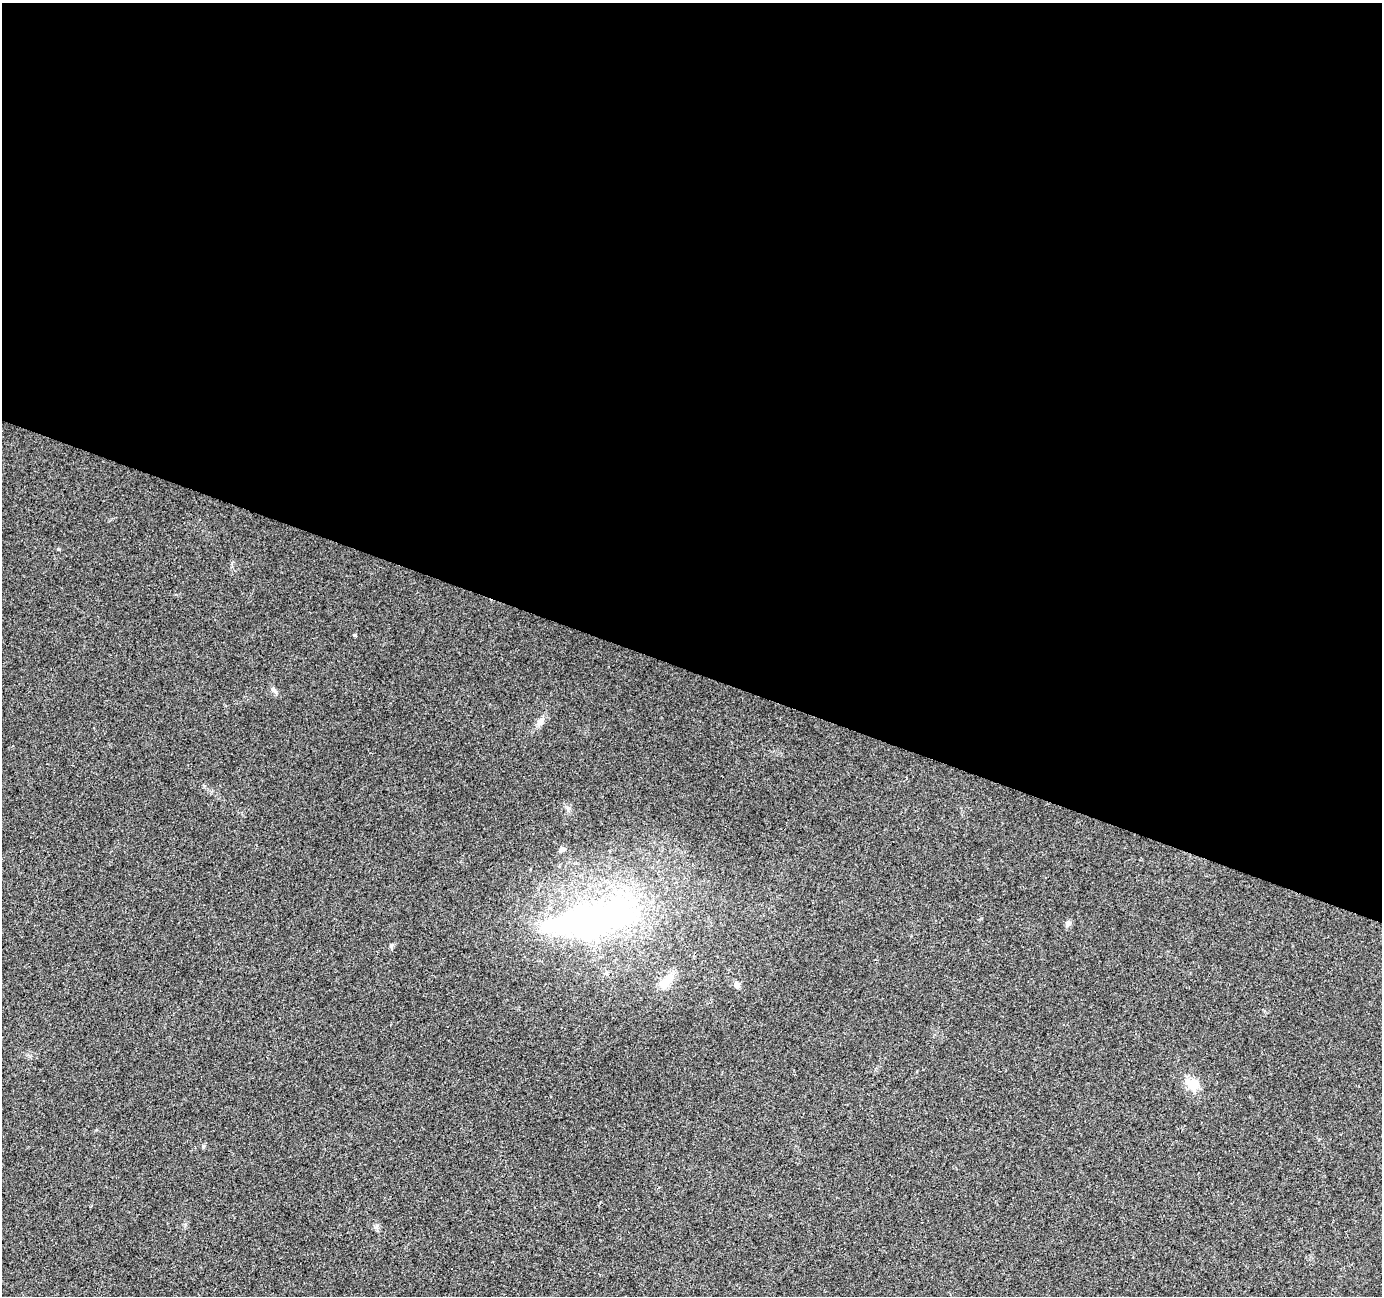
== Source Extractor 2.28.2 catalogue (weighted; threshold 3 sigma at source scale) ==
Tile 3 of 4 x 4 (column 3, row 1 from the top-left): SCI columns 2768-4147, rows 4160-5453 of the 5527 x 5664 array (HDU 1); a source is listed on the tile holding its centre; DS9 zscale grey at full resolution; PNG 1384 x 1298 px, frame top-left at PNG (2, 3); no overlay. Shown black and unused: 52% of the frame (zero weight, under 2 of 3 exposures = <1% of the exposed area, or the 3 px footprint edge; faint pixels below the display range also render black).
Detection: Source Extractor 2.28.2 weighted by HDU 2 'WHT'; one run over the whole footprint, this tile lists its part. Background 0.0405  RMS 0.0079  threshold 0.0358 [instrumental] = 3 sigma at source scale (4.5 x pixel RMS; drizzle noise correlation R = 1.50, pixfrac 1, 0.0396/0.0396 arcsec/px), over >= 5 px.
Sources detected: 9; all 9 listed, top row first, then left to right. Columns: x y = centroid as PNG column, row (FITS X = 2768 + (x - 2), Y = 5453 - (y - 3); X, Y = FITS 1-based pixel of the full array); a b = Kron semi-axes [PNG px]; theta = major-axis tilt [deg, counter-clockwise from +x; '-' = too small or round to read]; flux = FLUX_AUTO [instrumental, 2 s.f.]
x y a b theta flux
355 635 4 3 - 1.1
540 722 13 7 49 4.4
562 849 7 5 31 2.6
587 921 87 27 11 310
1068 923 9 6 29 2.3
391 946 8 5 -83 1.3
666 983 24 10 46 11
737 985 9 6 -61 3.2
1193 1085 11 8 -22 17